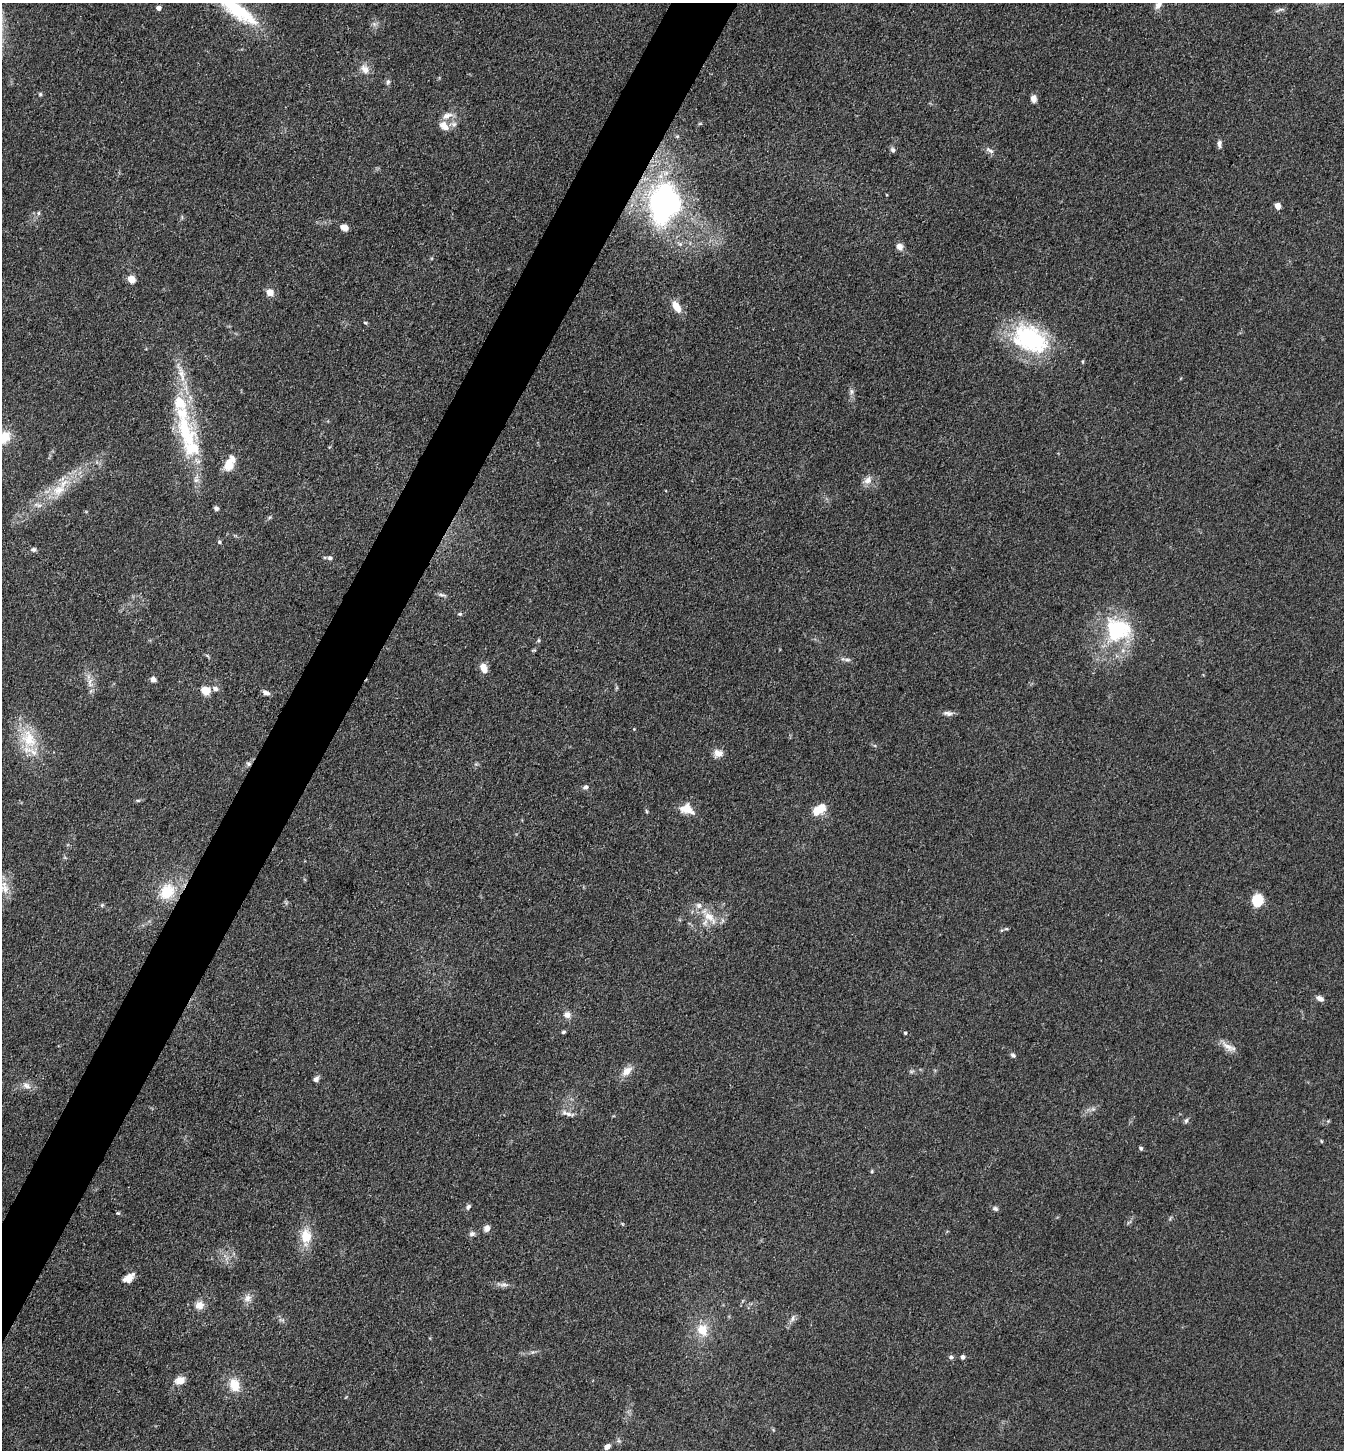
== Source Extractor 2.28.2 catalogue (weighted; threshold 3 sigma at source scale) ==
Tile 7 of 4 x 4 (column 3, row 2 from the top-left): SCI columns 2971-4312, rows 2897-4344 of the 5802 x 5793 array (HDU 1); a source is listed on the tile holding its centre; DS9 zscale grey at full resolution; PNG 1346 x 1452 px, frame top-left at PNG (2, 3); no overlay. Shown black and unused: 4% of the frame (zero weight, under 3 of 4 exposures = <1% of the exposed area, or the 3 px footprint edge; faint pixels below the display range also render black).
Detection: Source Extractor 2.28.2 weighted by HDU 2 'WHT'; one run over the whole footprint, this tile lists its part. Background 0.103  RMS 0.0062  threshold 0.0277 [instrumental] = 3 sigma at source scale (4.5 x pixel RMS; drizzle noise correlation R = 1.50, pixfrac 1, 0.05/0.05 arcsec/px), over >= 5 px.
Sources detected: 104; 1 inside a brighter object's white glare — not listed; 6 inside a brighter listed object's ellipse — not listed separately; the other 97 listed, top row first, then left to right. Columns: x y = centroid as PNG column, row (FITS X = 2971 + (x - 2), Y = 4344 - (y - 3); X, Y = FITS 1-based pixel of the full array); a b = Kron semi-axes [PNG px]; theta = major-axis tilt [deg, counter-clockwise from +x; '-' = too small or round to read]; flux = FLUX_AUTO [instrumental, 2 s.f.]
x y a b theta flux
1158 5 11 7 56 3.1
159 8 4 4 - 4
1279 10 14 3 24 1.3
237 11 53 15 -34 41
374 24 6 6 - 1.6
365 69 14 10 -50 5.2
388 82 7 5 -79 1.5
40 94 5 5 - 0.87
1033 99 8 6 -89 3.6
444 126 16 10 -45 5.8
1219 144 10 5 -88 2
893 150 7 6 - 1.6
990 150 13 6 -29 2.3
664 203 32 23 83 180
1278 206 5 4 - 9.4
38 213 6 5 - 1.1
344 227 10 7 -16 3.7
900 247 9 8 - 3.4
131 279 5 5 - 17
270 292 5 5 - 9.8
676 307 15 8 -59 7.2
365 323 5 4 - 0.74
1030 339 47 31 -27 65
1083 361 5 3 - 0.63
182 374 25 9 -76 10
852 391 7 7 - 1.8
184 427 54 25 -68 44
3 438 18 12 35 15
228 464 17 11 80 8.9
196 480 10 8 -76 3.2
868 480 11 8 44 4.2
58 490 21 14 27 13
38 505 14 5 -14 2.6
216 508 6 5 - 1.7
219 542 5 5 - 0.96
34 549 6 6 - 1.5
330 558 6 5 - 1.6
442 595 12 4 -15 1.6
460 614 6 4 18 0.88
1118 630 37 33 -1 49
538 640 5 3 - 0.73
847 660 9 5 -6 1.8
484 668 12 8 -67 5.6
153 679 7 6 - 2.6
90 683 17 7 -88 4.8
215 689 7 6 - 2.6
205 691 5 5 - 27
266 693 9 5 -25 2.5
948 713 13 6 -7 2.6
634 729 3 3 - 0.44
29 739 30 20 -69 24
718 753 12 10 5 4.5
249 764 7 6 - 1.5
585 787 7 6 - 1.9
138 800 6 4 0 0.87
822 807 13 10 81 7.1
687 809 15 10 -19 9.3
646 811 6 3 -71 0.74
4 889 17 12 -30 7.1
167 892 20 16 57 20
1257 900 11 10 - 15
102 905 6 4 46 0.91
710 917 25 11 -45 11
1006 929 7 3 -7 0.8
1320 998 9 5 -25 3.1
567 1015 10 9 - 3.5
563 1032 5 4 - 0.92
905 1033 3 3 - 0.97
1228 1047 23 8 -28 5.3
1013 1055 7 5 -28 1.3
627 1071 14 9 43 6
911 1071 7 4 -18 1
316 1079 7 6 - 2.3
26 1085 12 8 -29 3.8
568 1114 17 6 -11 3.4
1186 1121 7 5 63 1.3
1328 1121 5 5 - 0.7
1321 1141 5 3 - 0.6
1141 1148 4 4 - 1.4
872 1171 5 3 - 0.69
468 1207 7 5 57 1.6
995 1208 7 5 -20 1.5
118 1213 5 4 - 0.84
487 1228 8 7 - 2.8
472 1234 8 6 5 2.1
306 1237 18 12 87 13
128 1278 14 8 36 6
504 1285 13 4 0 2.4
247 1298 11 10 - 3.8
199 1305 10 9 - 5.4
793 1318 11 6 62 2.3
702 1330 14 12 -67 11
951 1357 6 5 - 1.4
963 1357 4 4 - 2.2
180 1380 14 10 20 5.4
234 1385 14 11 -68 11
607 1447 6 5 - 3.4
Overlapping masked pixels (flux is a lower limit): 2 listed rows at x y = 664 203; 249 764
Isophote crosses this tile's border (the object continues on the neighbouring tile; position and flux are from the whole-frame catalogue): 4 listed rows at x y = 1158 5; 237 11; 3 438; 4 889